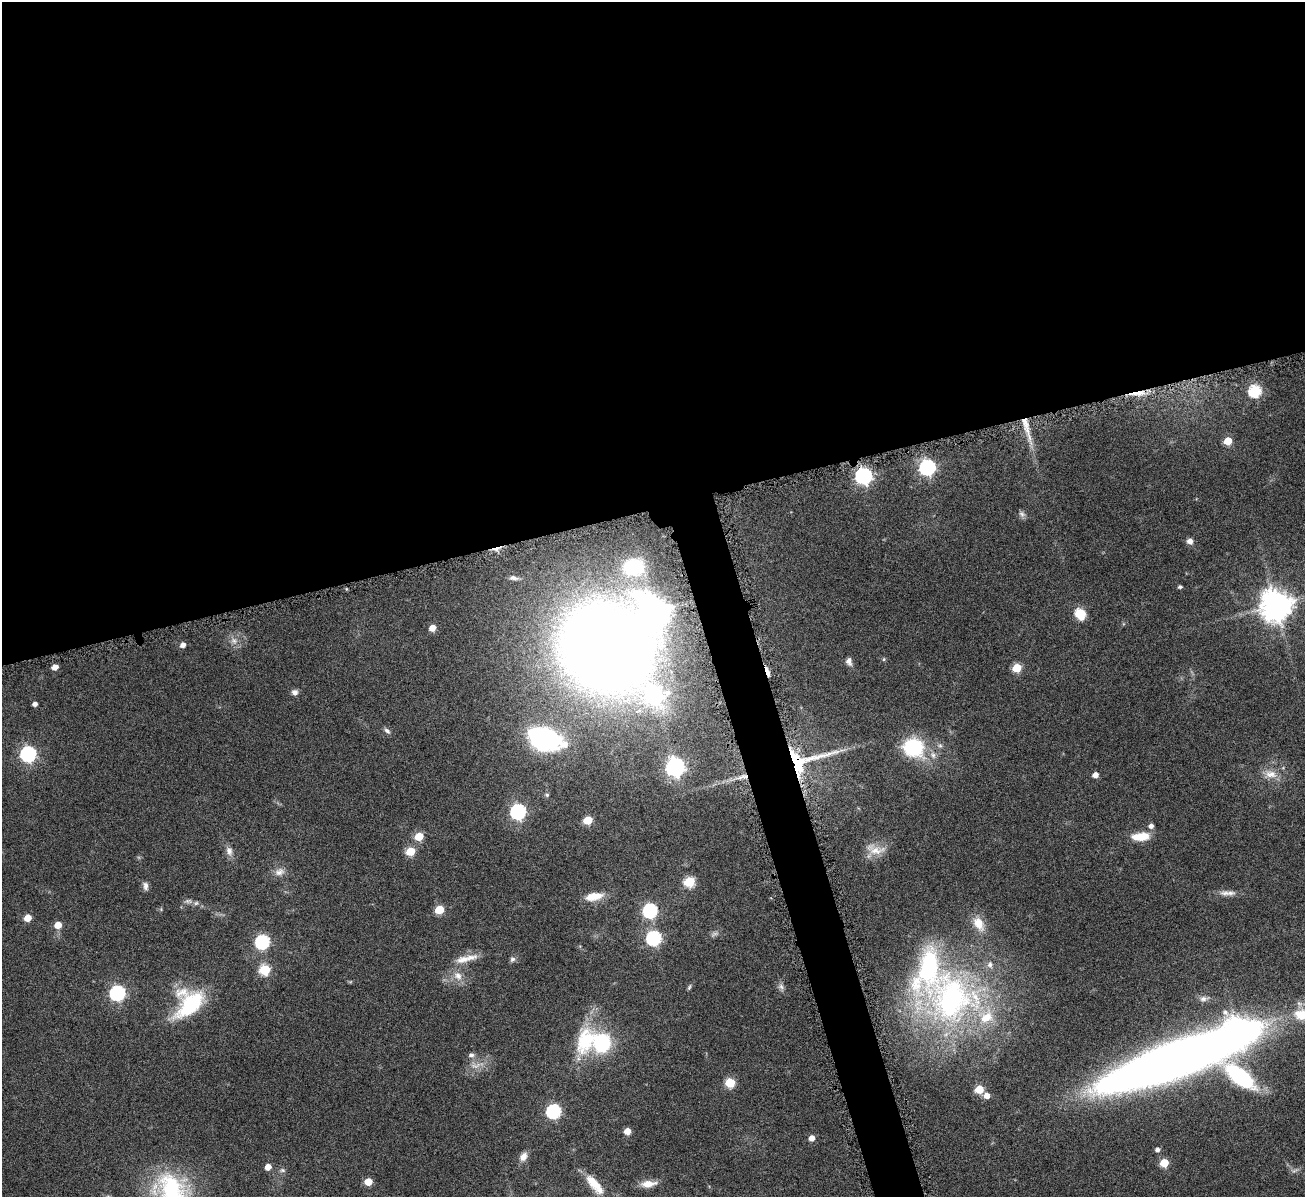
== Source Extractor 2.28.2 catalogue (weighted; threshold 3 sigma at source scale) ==
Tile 2 of 4 x 4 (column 2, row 1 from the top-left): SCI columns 1311-2613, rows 3860-5054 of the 5223 x 5210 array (HDU 1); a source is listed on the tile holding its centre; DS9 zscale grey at full resolution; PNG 1307 x 1199 px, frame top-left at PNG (2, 2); no overlay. Shown black and unused: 45% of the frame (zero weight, under 4 of 8 exposures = <1% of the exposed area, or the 3 px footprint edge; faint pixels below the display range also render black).
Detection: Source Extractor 2.28.2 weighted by HDU 2 'WHT'; one run over the whole footprint, this tile lists its part. Background 0.108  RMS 0.0052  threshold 0.0211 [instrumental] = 3 sigma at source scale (4.09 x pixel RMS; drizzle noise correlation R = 1.36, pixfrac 0.8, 0.05/0.05 arcsec/px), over >= 5 px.
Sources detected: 99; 3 too faint to see at this stretch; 2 inside a brighter object's white glare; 1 cosmic-ray / hot-pixel residue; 1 long thin detection or spike segment (spike, bleed or trail) — not listed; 6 inside a brighter listed object's ellipse — not listed separately; the other 86 listed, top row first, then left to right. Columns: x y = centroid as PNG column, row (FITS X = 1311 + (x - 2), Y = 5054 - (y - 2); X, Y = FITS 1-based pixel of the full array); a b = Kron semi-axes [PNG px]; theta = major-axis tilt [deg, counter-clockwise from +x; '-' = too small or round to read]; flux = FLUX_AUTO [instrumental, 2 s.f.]
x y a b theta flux
1255 391 6 6 - 52
1137 393 23 5 8 5.3
1027 431 27 6 -74 7.2
1228 441 5 5 - 11
927 467 7 6 - 120
863 476 7 7 - 160
1022 514 9 7 -50 1.5
1190 541 7 6 - 2.4
633 567 20 15 4 26
513 578 10 5 -9 1.5
1180 587 4 4 - 1.1
1276 605 10 10 - 800
1080 614 11 9 -54 10
432 628 5 5 - 5.3
234 641 9 8 - 2.6
183 645 6 5 - 2.4
606 648 63 60 0 910
884 659 5 3 - 0.51
849 661 10 7 -81 1.9
55 667 5 4 - 4.8
1017 668 5 5 - 17
767 672 12 3 -71 2.7
295 692 8 7 - 1.8
653 695 8 8 - 170
35 704 4 4 - 1.9
387 731 10 5 -41 1.4
544 739 37 24 -19 63
913 747 23 20 -19 31
28 754 7 7 - 110
797 762 31 14 -71 22
675 767 8 7 - 200
1271 774 18 10 -9 5.5
1095 775 5 4 - 3.5
547 795 6 5 - 1
518 812 7 6 - 100
588 820 6 5 - 16
1151 826 5 5 - 2.1
1141 836 20 9 5 9.2
419 837 6 5 - 12
875 850 29 12 -12 6.8
229 851 13 9 -78 2.8
411 851 6 5 - 16
279 872 14 10 23 3.4
689 882 6 5 - 28
146 886 11 6 -83 1.9
1225 893 16 7 -2 3
594 896 21 9 11 7.8
439 910 5 5 - 15
650 911 7 6 - 83
28 918 5 5 - 7.1
978 924 20 12 -58 7.3
58 925 5 5 - 7.1
654 938 7 6 - 86
262 942 7 6 - 75
466 959 34 8 13 6.3
512 959 8 7 - 1.3
265 970 6 6 - 29
458 976 13 9 -42 4.4
689 987 8 4 69 0.79
781 987 9 6 -63 1.6
117 993 7 6 - 100
951 998 78 73 -52 160
1203 999 10 7 5 2.1
189 1003 36 26 49 38
1226 1013 11 6 -54 2.1
1302 1015 22 14 -5 13
602 1043 18 16 -84 33
471 1055 6 6 - 1.6
1176 1057 127 26 21 690
476 1066 13 5 27 2.8
1240 1077 59 18 -41 52
730 1083 5 5 - 23
979 1089 5 5 - 15
987 1095 5 5 - 3.9
553 1111 7 6 - 81
627 1131 5 5 - 6.1
812 1138 5 5 - 3.6
1158 1150 5 5 - 1.7
523 1157 11 8 61 3
1164 1163 5 5 - 14
268 1167 5 5 - 3.9
282 1170 8 6 0 1.1
368 1182 5 5 - 9.3
594 1184 27 9 -50 10
648 1184 18 7 6 5.5
172 1190 50 33 -63 55
Overlapping masked pixels (flux is a lower limit): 4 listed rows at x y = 1137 393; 1027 431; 767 672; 797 762
Isophote crosses this tile's border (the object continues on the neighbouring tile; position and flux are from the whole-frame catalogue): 2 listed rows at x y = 1302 1015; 172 1190